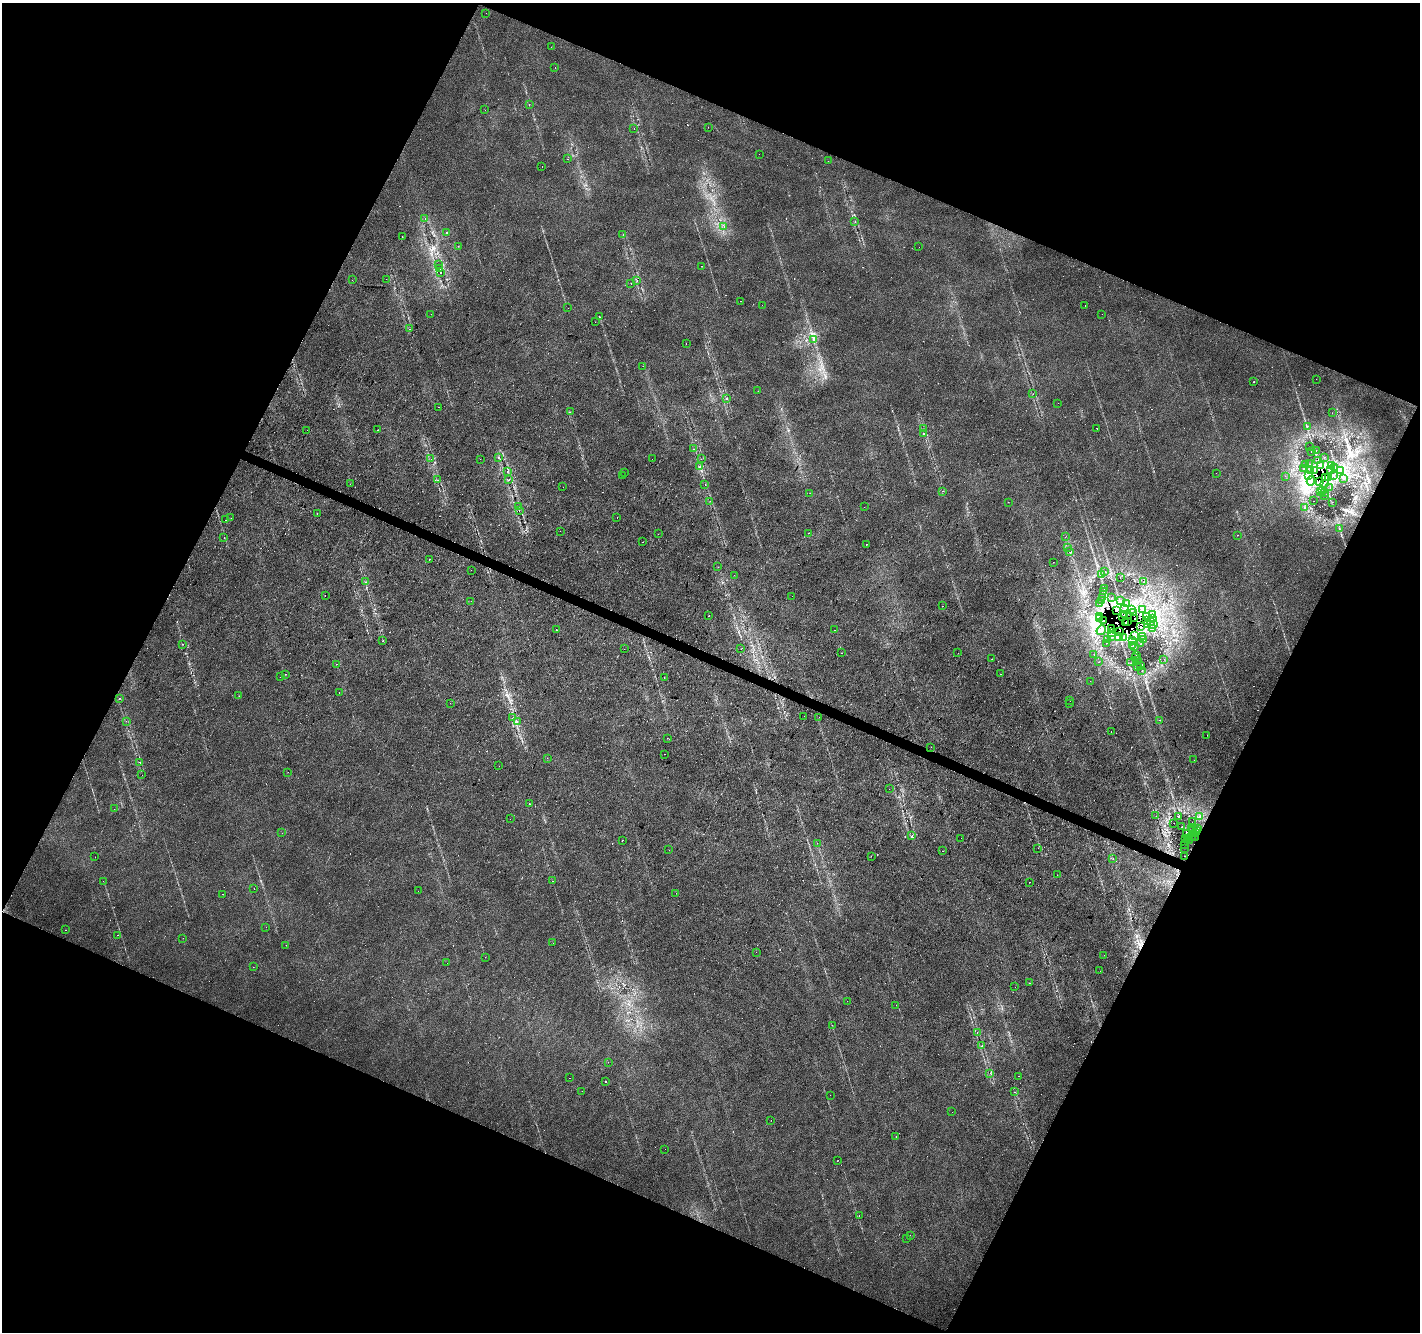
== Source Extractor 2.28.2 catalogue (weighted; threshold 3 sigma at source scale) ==
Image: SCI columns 1-5669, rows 201-5520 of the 5673 x 5786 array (HDU 1 of 3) = the unmasked area's bounding box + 8 px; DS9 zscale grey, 4 x 4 block average (1 PNG px = mean of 4 x 4 image px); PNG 1422 x 1334 px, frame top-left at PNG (2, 3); each listed source drawn as its Kron ellipse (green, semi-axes under 4 px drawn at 4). Shown black and unused: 45% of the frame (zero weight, under 2 of 3 exposures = <1% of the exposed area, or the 3 px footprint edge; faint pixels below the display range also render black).
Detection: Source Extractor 2.28.2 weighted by HDU 2 'WHT'. Background 0.0181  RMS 0.0062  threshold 0.0279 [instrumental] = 3 sigma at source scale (4.5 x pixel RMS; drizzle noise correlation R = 1.50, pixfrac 1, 0.0396/0.0396 arcsec/px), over >= 5 px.
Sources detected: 498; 2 too faint to see at this stretch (4 x 4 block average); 172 cosmic-ray / hot-pixel residue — neither listed nor drawn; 11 coinciding with a brighter row at this scale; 2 inside a brighter listed object's ellipse — not listed separately; the other 311 listed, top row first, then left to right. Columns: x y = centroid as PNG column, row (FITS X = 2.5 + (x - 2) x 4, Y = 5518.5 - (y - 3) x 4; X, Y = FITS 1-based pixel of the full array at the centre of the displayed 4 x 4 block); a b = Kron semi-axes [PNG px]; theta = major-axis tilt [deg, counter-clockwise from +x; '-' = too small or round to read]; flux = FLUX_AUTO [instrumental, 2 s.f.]
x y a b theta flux
486 13 2 2 - 0.64
551 47 2 2 - 96
555 68 2 2 - 11
529 105 2 2 - 0.89
485 110 2 2 - 0.59
708 127 2 2 - 1.6
634 129 2 2 - 2
759 154 2 2 - 9
567 159 2 2 - 7
828 161 2 2 - 1
542 166 2 2 - 1
425 219 2 2 - 4.1
855 221 2 2 - 3.4
724 226 2 2 - 1
447 232 2 2 - 1.6
623 234 2 2 - 0.64
402 237 2 2 - 2.3
458 246 2 2 - 0.54
919 247 2 2 - 2.1
439 264 2 2 - 11
702 266 2 2 - 4.7
440 269 2 2 - 38
441 272 2 2 - 22
386 279 2 2 - 1.1
352 280 2 2 - 0.61
637 281 2 2 - 1.2
631 284 2 2 - 0.78
741 301 2 2 - 1
762 305 2 2 - 0.85
1085 305 2 2 - 2.6
568 308 2 2 - 3.4
431 314 2 2 - 0.6
1102 314 2 2 - 1.2
599 316 2 2 - 1.7
595 322 2 2 - 3
409 329 2 2 - 4
813 339 2 2 - 1.8
686 344 2 2 - 0.8
643 366 2 2 - 2.6
1316 379 2 2 - 0.77
1254 382 2 2 - 56
758 391 2 2 - 0.53
1033 394 2 2 - 0.81
726 398 2 2 - 2.2
1058 403 2 2 - 2.7
438 407 2 2 - 2.5
570 412 2 2 - 0.67
1332 413 2 2 - 0.45
1307 426 2 2 - 1.3
1096 428 2 2 - 3.3
923 429 2 2 - 2.5
307 430 2 2 - 1.5
377 430 2 2 - 4.5
924 433 2 2 - 4
1310 447 2 2 - 0.88
694 449 2 2 - 1.3
1316 450 2 2 - 6.4
1312 451 2 2 - 3
1324 457 2 2 - 1.7
498 458 2 2 - 3.2
431 459 2 2 - 1.2
480 459 2 2 - 25
652 459 2 2 - 0.87
701 459 2 2 - 0.77
1318 460 2 2 - 1.9
1305 464 2 2 - 0.95
1310 464 2 2 - 1.3
1332 465 2 2 - 1.2
1320 466 2 2 - 280
700 467 2 2 - 3
1334 467 3 2 - 2.6
1304 468 2 2 - 1.2
1310 470 2 2 - 2.1
1330 470 2 2 - 2.9
507 471 2 2 - 8.1
1315 471 4 2 - 5
1341 471 3 2 - 4.5
624 472 2 2 - 1.4
1216 473 2 2 - 0.55
1334 475 2 2 - 0.97
622 476 2 2 - 4
1285 476 2 2 - 3
1308 476 3 2 - 7.5
1325 478 2 2 - 10
1329 478 2 2 - 1.6
1344 478 2 2 - 1.1
509 479 2 2 - 14
438 480 2 2 - 1.1
1311 481 4 3 - 8.5
1319 482 2 2 - 3
1325 483 2 2 - 600
350 484 2 2 - 3.3
705 485 2 2 - 1.9
563 487 2 2 - 0.88
1330 488 2 2 - 2.4
942 491 2 2 - 0.79
1320 491 2 2 - 0.93
1323 491 2 2 - 6.5
810 493 2 2 - 35
1324 493 2 2 - 3.3
1324 496 2 2 - 1.9
710 501 2 2 - 0.55
1314 501 2 2 - 0.52
1008 502 2 2 - 0.62
1332 502 2 2 - 23
518 507 2 2 - 2
864 507 2 2 - 1.5
1305 508 2 2 - 14
519 510 2 2 - 3.4
317 514 2 2 - 0.91
617 517 2 2 - 3.5
231 518 2 2 - 2.9
226 520 2 2 - 620
1339 528 2 2 - 1.2
560 531 2 2 - 3.8
809 533 2 2 - 1.2
658 534 2 2 - 4.1
1237 535 2 2 - 1
224 537 2 2 - 0.94
1065 537 2 2 - 2.3
643 542 2 2 - 1.5
866 544 2 2 - 3.1
1068 547 2 2 - 8.1
1069 552 2 2 - 8.8
429 559 2 2 - 2.7
1053 562 2 2 - 0.65
718 567 2 2 - 0.71
471 570 2 2 - 1.2
1105 572 2 2 - 2.1
734 575 2 2 - 1.4
1101 575 2 2 - 0.79
1120 578 2 2 - 0.79
366 582 2 2 - 1
1143 582 2 2 - 1.5
1105 589 2 2 - 330
1104 591 2 2 - 3.4
325 595 2 2 - 11
792 596 2 2 - 0.82
1103 597 2 2 - 1
1112 598 2 2 - 2.6
1102 600 2 2 - 16
1121 600 2 2 - 65
471 601 2 2 - 0.93
1100 603 2 2 - 1.5
1127 603 2 2 - 0.84
942 606 2 2 - 1.1
1125 609 3 2 - 2
1132 609 3 2 - 2.9
1142 609 3 2 - 2.5
1116 610 3 2 - 4.6
1133 613 2 2 - 2
1125 614 2 2 - 260
1152 615 3 2 - 1.9
709 616 2 2 - 15
1099 616 2 2 - 1.6
1123 616 2 2 - 22
1147 616 2 2 - 2.5
1135 618 2 2 - 1.7
1099 619 2 2 - 2.6
1152 619 2 2 - 1.7
1104 621 2 2 - 2.8
1127 621 2 2 - 2.8
1147 621 2 2 - 1.1
1150 622 2 2 - 2
1126 623 2 2 - 120
1147 624 3 2 - 4.2
1153 625 4 2 - 5.6
1140 627 2 2 - 2.5
1153 628 3 2 - 6
1111 629 2 2 - 30
556 630 2 2 - 1.2
835 630 2 2 - 4.2
1101 630 5 2 - 6.2
1120 631 2 2 - 20
1112 633 2 2 - 6.7
1134 635 2 2 - 2.7
1143 636 2 2 - 0.53
1112 637 2 2 - 1.1
1119 637 2 2 - 460
1123 637 2 2 - 1.2
1108 639 2 2 - 0.72
1132 640 2 2 - 5.9
1144 640 2 2 - 0.96
383 641 2 2 - 25
1106 643 2 2 - 0.57
183 644 2 2 - 0.92
1141 644 2 2 - 1.5
1132 646 2 2 - 4
1134 646 2 2 - 1.1
624 649 2 2 - 1.2
741 649 2 2 - 0.72
842 653 2 2 - 4.9
958 653 2 2 - 0.77
1094 654 2 2 - 1.8
1136 656 2 2 - 110
1135 657 2 2 - 2.9
992 659 2 2 - 0.57
1164 659 2 2 - 0.57
1138 661 2 2 - 32
1099 662 2 2 - 0.73
1131 663 2 2 - 1.2
336 664 2 2 - 4
1140 665 2 2 - 150
1138 667 2 2 - 1.8
1142 671 2 2 - 0.95
285 674 2 2 - 1.2
1000 674 2 2 - 1.7
280 677 2 2 - 41
664 677 2 2 - 2.1
1090 681 2 2 - 0.99
339 693 2 2 - 1.8
239 696 2 2 - 1.1
120 698 2 2 - 1.4
1070 701 2 2 - 0.69
450 703 2 2 - 0.57
1070 704 2 2 - 0.65
804 716 2 2 - 6
513 717 2 2 - 0.89
819 717 2 2 - 2.1
1160 720 2 2 - 0.76
126 721 2 2 - 0.82
517 722 2 2 - 1.4
1111 732 2 2 - 1.8
1207 735 2 2 - 3.3
667 738 2 2 - 2.2
931 747 2 2 - 1.8
665 754 2 2 - 0.56
547 758 2 2 - 2.9
1194 760 2 2 - 0.52
140 762 2 2 - 1.9
499 766 2 2 - 1.3
288 772 2 2 - 0.93
142 775 2 2 - 5.4
889 789 2 2 - 3.1
529 804 2 2 - 19
114 809 2 2 - 0.4
1156 816 2 2 - 1.8
1179 816 2 2 - 340
1199 817 2 2 - 2
510 819 2 2 - 2.1
1192 822 2 2 - 0.68
1174 823 2 2 - 0.62
1182 827 2 2 - 38
1192 828 2 2 - 0.95
1198 829 2 2 - 1.6
1192 831 2 2 - 0.96
1197 831 2 2 - 2
1195 832 2 2 - 18
282 833 2 2 - 0.52
1186 833 2 2 - 16
912 836 2 2 - 2.3
1192 837 2 2 - 1.3
1195 837 2 2 - 7.6
961 838 2 2 - 10
1188 838 2 2 - 6.1
1186 839 2 2 - 230
622 840 2 2 - 32
1189 841 2 2 - 2.8
817 843 2 2 - 0.48
1185 845 2 2 - 1.3
1038 848 2 2 - 0.44
1184 848 2 2 - 0.99
669 850 2 2 - 1.7
942 851 2 2 - 0.65
871 856 2 2 - 4.5
1184 856 2 2 - 1.1
95 857 2 2 - 0.48
1113 858 2 2 - 0.44
1057 875 2 2 - 0.98
103 881 2 2 - 0.48
553 881 2 2 - 1.3
1029 882 2 2 - 2.3
254 889 2 2 - 0.55
418 891 2 2 - 1.3
676 893 2 2 - 1.8
223 894 2 2 - 0.95
266 927 2 2 - 0.82
65 930 2 2 - 0.87
117 935 2 2 - 0.87
183 938 2 2 - 1
553 943 2 2 - 3.6
286 945 2 2 - 1.8
756 952 2 2 - 0.52
1104 955 2 2 - 0.76
485 957 2 2 - 8.7
447 963 2 2 - 0.69
253 967 2 2 - 0.55
1100 971 2 2 - 0.49
1030 983 2 2 - 1.8
1015 987 2 2 - 15
847 1001 2 2 - 0.48
896 1005 2 2 - 30
832 1025 2 2 - 0.9
977 1033 2 2 - 2.7
981 1046 2 2 - 3.6
608 1062 2 2 - 1.9
990 1073 2 2 - 3.8
1018 1076 2 2 - 34
570 1078 2 2 - 1.8
605 1082 2 2 - 4.3
582 1091 2 2 - 0.47
1014 1092 2 2 - 1.3
830 1095 2 2 - 0.82
952 1112 2 2 - 3
771 1120 2 2 - 1.6
896 1137 2 2 - 7.7
665 1149 2 2 - 0.86
837 1161 2 2 - 2.6
859 1216 2 2 - 0.65
910 1235 2 2 - 0.82
907 1238 2 2 - 0.59
Overlapping masked pixels (flux is a lower limit): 21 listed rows (the first 20) at x y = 1318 460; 1320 466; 1330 470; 1325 478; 1329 478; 1319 482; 1325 483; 1116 610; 1133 613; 1125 614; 1123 616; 1135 618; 1099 619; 1104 621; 1127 621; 1126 623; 1147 624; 1140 627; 1111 629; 1120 631
Diffuse or blended objects may show on this block-average render without a row.